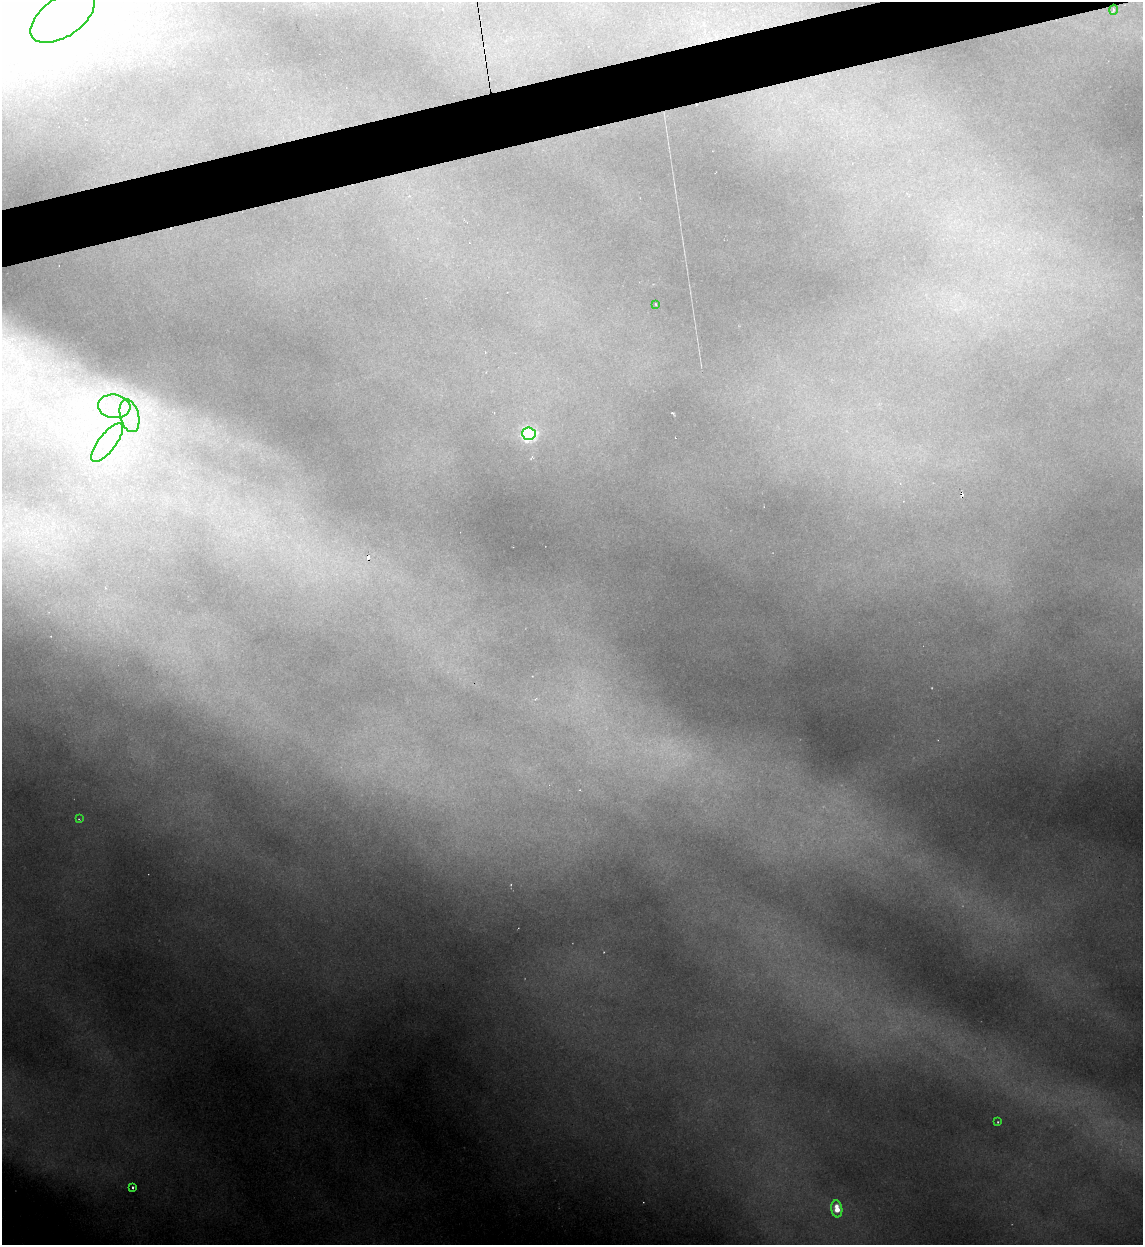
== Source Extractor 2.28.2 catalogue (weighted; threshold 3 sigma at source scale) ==
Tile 10 of 4 x 4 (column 2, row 3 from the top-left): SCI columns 1391-2531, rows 1244-2486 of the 4945 x 4971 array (HDU 1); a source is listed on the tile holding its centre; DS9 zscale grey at full resolution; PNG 1145 x 1247 px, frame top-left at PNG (2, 2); each listed source drawn as its Kron ellipse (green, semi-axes under 4 px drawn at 4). Shown black and unused: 4% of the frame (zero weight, under 2 of 3 exposures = <1% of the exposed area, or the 3 px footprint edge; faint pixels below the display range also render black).
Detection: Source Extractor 2.28.2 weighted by HDU 2 'WHT'; one run over the whole footprint, this tile lists its part. Background 1.82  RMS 0.026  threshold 0.119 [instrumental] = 3 sigma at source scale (4.5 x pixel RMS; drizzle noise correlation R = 1.50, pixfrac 1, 0.05/0.05 arcsec/px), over >= 5 px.
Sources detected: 14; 1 inside a brighter object's white glare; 2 cosmic-ray / hot-pixel residue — neither listed nor drawn; the other 11 listed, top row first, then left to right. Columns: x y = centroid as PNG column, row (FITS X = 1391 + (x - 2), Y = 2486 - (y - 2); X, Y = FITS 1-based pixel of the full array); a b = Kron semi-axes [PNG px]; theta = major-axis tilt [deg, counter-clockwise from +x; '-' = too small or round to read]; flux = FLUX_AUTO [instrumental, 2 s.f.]
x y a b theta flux
1113 10 5 3 - 3.5
63 17 36 19 34 220
655 304 3 2 - 2.4
114 406 16 11 -7 56
129 416 17 9 -75 43
529 434 6 6 - 880
107 443 23 8 52 55
79 819 4 2 - 2.2
998 1122 3 2 - 2.3
132 1187 3 3 - 8.7
837 1209 8 5 -82 46
Isophote crosses this tile's border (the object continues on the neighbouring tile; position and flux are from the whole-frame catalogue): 1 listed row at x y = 63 17
Unlisted compact peaks at least as high as the median listed source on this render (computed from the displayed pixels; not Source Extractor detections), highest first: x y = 672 413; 39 348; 932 688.